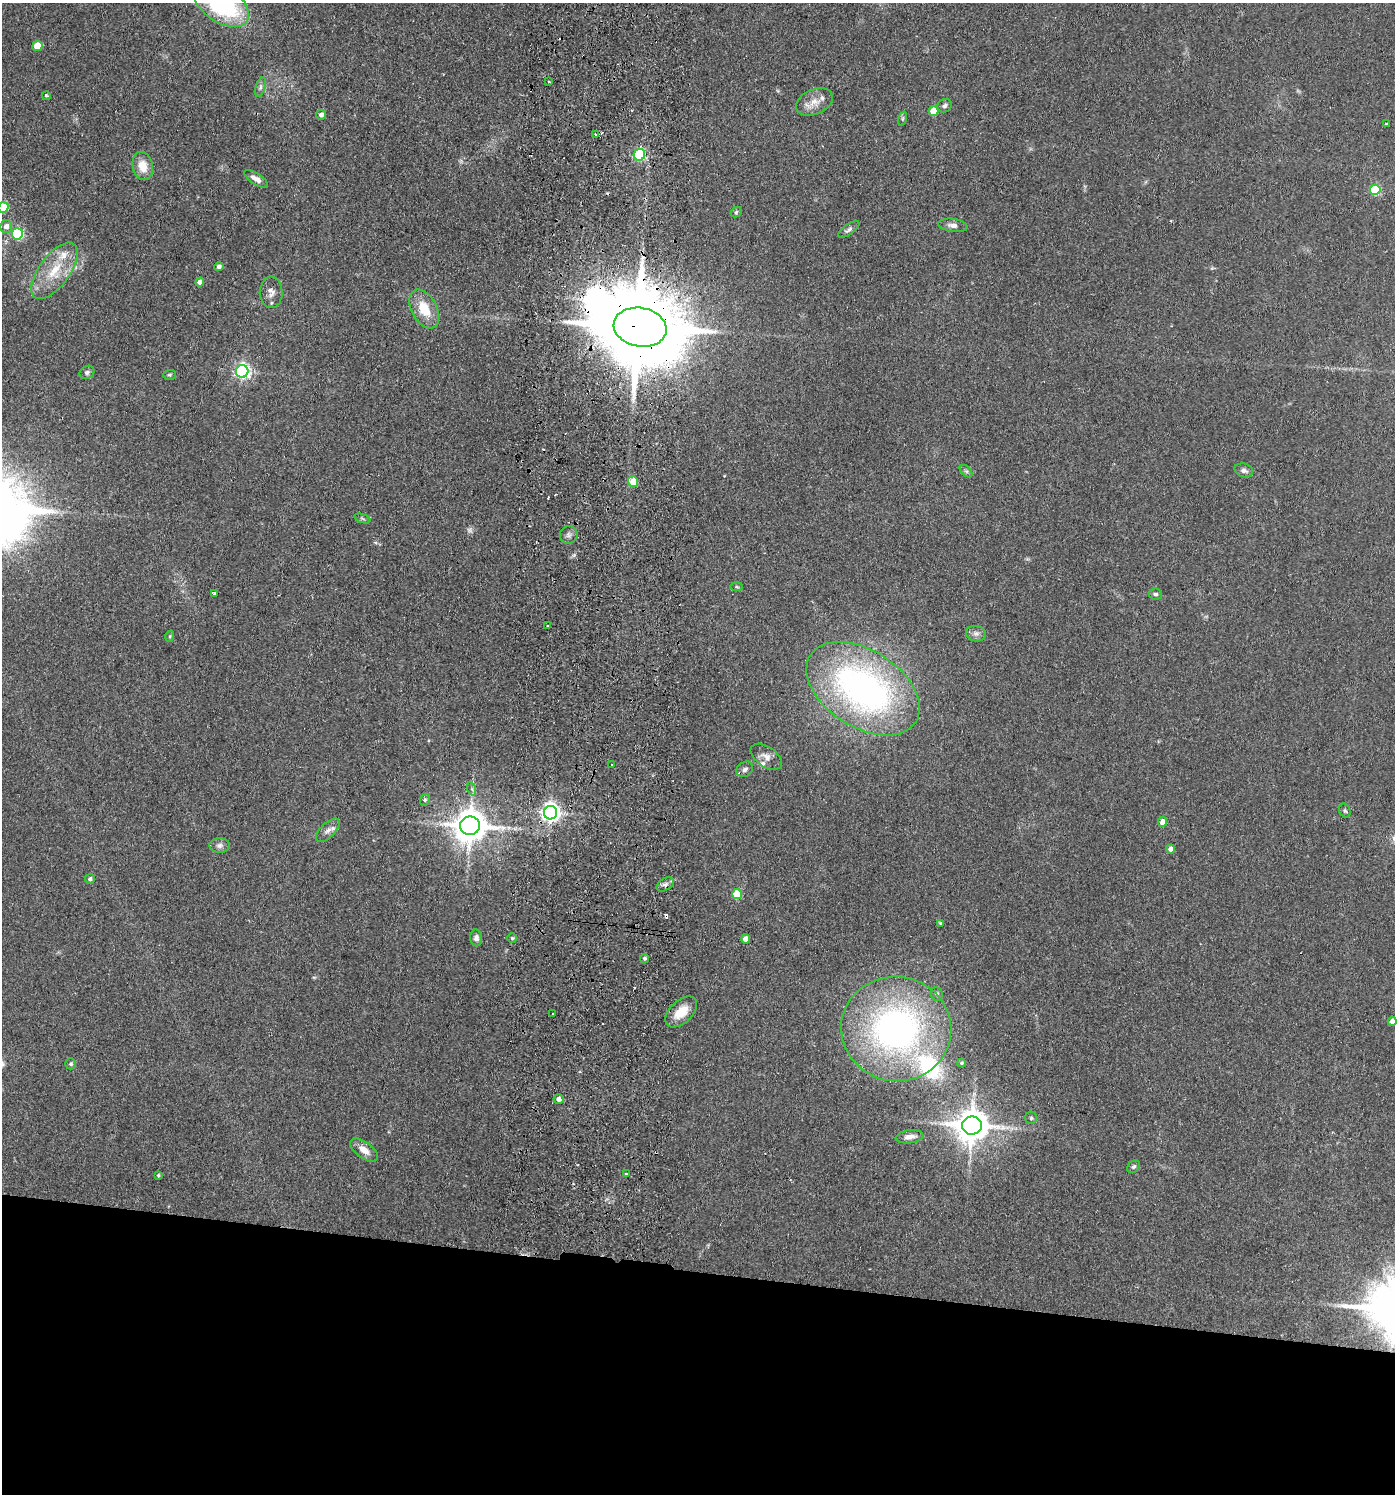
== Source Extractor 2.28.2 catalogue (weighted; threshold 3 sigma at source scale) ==
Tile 8 of 3 x 3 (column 2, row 3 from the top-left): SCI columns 1662-3054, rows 7-1498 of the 4609 x 4488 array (HDU 1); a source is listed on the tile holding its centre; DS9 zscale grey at full resolution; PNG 1397 x 1496 px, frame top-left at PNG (2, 3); each listed source drawn as its Kron ellipse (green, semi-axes under 4 px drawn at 4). Shown black and unused: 15% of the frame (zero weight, under 2 of 3 exposures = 3% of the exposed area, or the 3 px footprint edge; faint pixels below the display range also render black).
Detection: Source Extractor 2.28.2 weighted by HDU 2 'WHT'; one run over the whole footprint, this tile lists its part. Background 0.0953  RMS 0.0087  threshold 0.0389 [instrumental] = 3 sigma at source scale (4.5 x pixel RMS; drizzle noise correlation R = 1.50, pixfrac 1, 0.05/0.05 arcsec/px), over >= 5 px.
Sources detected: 88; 1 too faint to see at this stretch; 1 inside a brighter object's white glare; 5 cosmic-ray / hot-pixel residue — neither listed nor drawn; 3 inside a brighter listed object's ellipse — not listed separately; the other 78 listed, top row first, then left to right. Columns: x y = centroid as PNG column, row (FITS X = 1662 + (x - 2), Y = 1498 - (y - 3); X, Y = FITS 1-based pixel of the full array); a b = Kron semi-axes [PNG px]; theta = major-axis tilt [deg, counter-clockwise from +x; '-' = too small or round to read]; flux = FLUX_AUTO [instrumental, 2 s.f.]
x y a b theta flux
221 3 32 18 -36 130
37 46 5 5 - 20
549 81 2 2 - 0.94
260 87 10 5 72 2.3
46 96 4 4 - 1.5
814 102 19 12 24 10
944 106 8 6 28 2.3
934 111 5 5 - 16
321 115 5 5 - 4.1
902 119 7 3 71 1.1
1387 124 3 3 - 1.1
595 134 2 2 - 0.9
639 155 6 5 - 92
143 166 14 10 -77 13
256 179 13 5 -34 4.9
1375 190 5 5 - 59
3 207 5 5 - 37
736 212 6 4 47 1.2
953 225 15 6 -8 4.5
6 226 6 6 - 4.4
849 230 12 5 35 2.5
17 234 6 5 - 79
219 267 5 4 - 2.6
54 271 33 15 54 28
200 282 4 4 - 6.1
271 292 16 11 -89 6.4
424 309 21 13 -62 21
640 327 27 19 -11 15000
242 371 6 6 - 230
87 372 7 6 - 2.3
169 375 6 5 - 1.3
1244 470 9 6 -16 3.1
966 471 7 4 -44 1.7
633 481 5 5 - 18
362 518 8 3 -19 1.2
569 535 9 8 - 3.2
737 587 6 3 -1 1
214 593 4 3 - 4.4
1156 594 6 5 - 2
548 626 3 3 - 5.3
976 634 10 8 -9 3.6
170 636 5 3 - 0.86
863 689 62 38 -33 300
766 757 18 10 -36 6.3
612 764 3 2 - 0.62
745 769 9 7 36 3.1
472 789 7 4 -72 1.7
425 800 6 4 69 1.2
1345 811 7 5 -72 1.7
550 813 7 6 - 430
1162 822 5 4 - 6.5
470 826 10 9 - 1800
328 830 15 7 44 4.7
219 846 10 7 2 3.6
1171 849 4 4 - 4.9
90 879 5 5 - 2.3
665 884 9 6 32 3
737 894 5 5 - 31
940 923 4 4 - 0.83
476 938 8 6 -87 3.1
512 938 5 5 - 1.3
746 939 4 4 - 7.7
644 958 4 4 - 1.8
937 994 7 6 - 2
681 1012 19 11 43 15
553 1014 3 3 - 2
1392 1021 4 4 - 4.7
896 1029 55 52 -9 300
962 1063 4 4 - 1.3
71 1064 5 5 - 1.7
559 1099 5 5 - 4.3
1031 1118 6 6 - 1.8
972 1126 10 9 - 1900
909 1137 14 6 6 5.5
364 1150 16 8 -37 8.9
1134 1167 7 5 43 1.6
626 1174 3 3 - 2.3
158 1175 4 3 - 1.1
Overlapping masked pixels (flux is a lower limit): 3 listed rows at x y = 640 327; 633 481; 550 813
Isophote crosses this tile's border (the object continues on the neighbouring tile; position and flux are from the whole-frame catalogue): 2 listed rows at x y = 221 3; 3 207